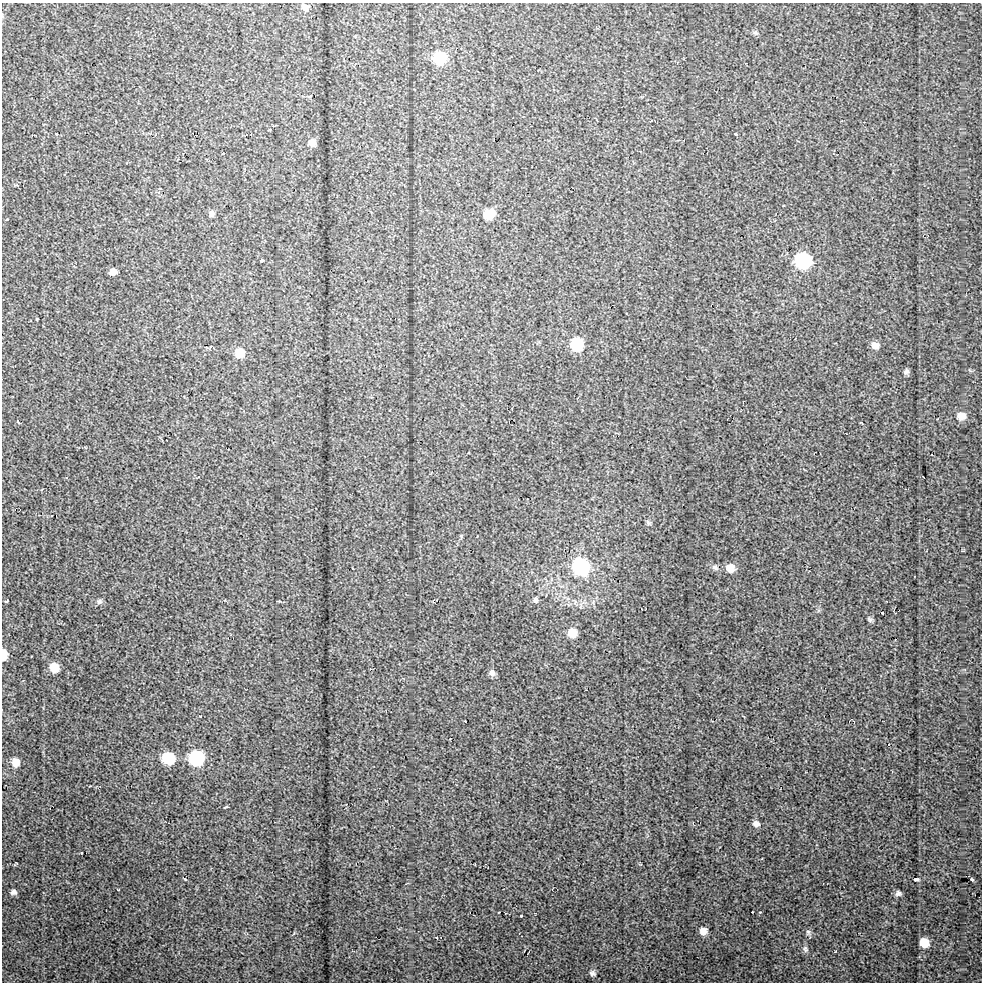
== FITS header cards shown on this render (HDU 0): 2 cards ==
NAXIS1  =                  980 / Axis length
NAXIS2  =                  980 / Axis length

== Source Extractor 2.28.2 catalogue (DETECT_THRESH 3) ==
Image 980 x 980 px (HDU 0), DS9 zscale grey, 1 PNG px = 1 image px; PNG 984 x 984 px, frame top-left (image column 1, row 980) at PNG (2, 3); no overlay
Background 15.8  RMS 1.2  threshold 3.54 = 3 sigma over >= 5 px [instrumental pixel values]
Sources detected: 77; all 77 listed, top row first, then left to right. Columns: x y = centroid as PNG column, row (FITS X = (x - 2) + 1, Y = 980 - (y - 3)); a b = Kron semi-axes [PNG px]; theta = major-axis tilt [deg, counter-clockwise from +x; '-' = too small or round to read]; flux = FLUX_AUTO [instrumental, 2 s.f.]
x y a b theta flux
305 7 9 8 - 360
755 32 7 5 -17 160
355 36 4 3 - 55
440 58 9 9 - 5300
310 96 4 3 - 77
642 96 6 3 17 78
651 121 2 2 - 64
842 121 2 2 - 42
116 122 3 2 - 49
56 134 3 3 - 94
736 134 4 2 - 93
312 143 7 7 - 560
223 153 3 2 - 95
212 214 8 6 51 270
489 214 11 8 32 1800
7 219 4 3 - 53
262 261 3 3 - 120
803 261 9 9 - 14000
113 272 6 6 - 440
37 319 3 3 - 71
577 344 8 8 - 5100
875 345 9 7 -19 500
206 347 3 2 - 74
210 347 3 3 - 170
240 353 9 8 - 1400
906 372 8 6 45 210
961 416 11 9 -8 680
18 422 4 3 - 91
861 422 3 2 - 75
468 453 3 2 - 66
923 477 3 2 - 44
51 516 2 2 - 72
648 522 7 5 -68 160
581 567 10 9 - 17000
715 567 9 6 -39 230
730 568 8 8 - 880
436 600 2 2 - 62
536 600 8 6 -84 180
6 601 4 3 - 120
99 601 7 7 - 220
279 601 3 2 - 84
882 613 3 3 - 140
870 620 8 6 -83 170
572 633 9 9 - 1200
4 654 8 5 -88 1600
54 667 8 8 - 1200
492 673 8 7 - 350
200 716 4 3 - 58
743 716 3 2 - 58
465 721 3 2 - 56
889 744 3 2 - 63
168 758 9 8 - 4100
197 758 9 9 - 9000
16 762 9 8 - 810
90 786 2 2 - 55
226 807 6 3 20 89
756 824 8 7 - 320
81 853 3 2 - 73
475 864 3 2 - 40
640 864 5 4 - 76
14 865 4 4 - 74
185 879 3 2 - 110
916 879 5 3 - 420
972 879 4 3 - 260
118 889 3 2 - 47
14 892 7 6 - 260
898 893 7 6 - 240
752 912 3 2 - 91
760 912 3 3 - 71
521 916 3 2 - 82
703 931 7 7 - 540
808 932 8 6 -74 210
437 938 3 3 - 78
924 943 8 7 - 1100
805 949 9 6 -81 220
835 952 4 2 - 50
592 973 8 7 - 220
At the frame edge (FLAGS 8, measured only in part): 1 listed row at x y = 4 654